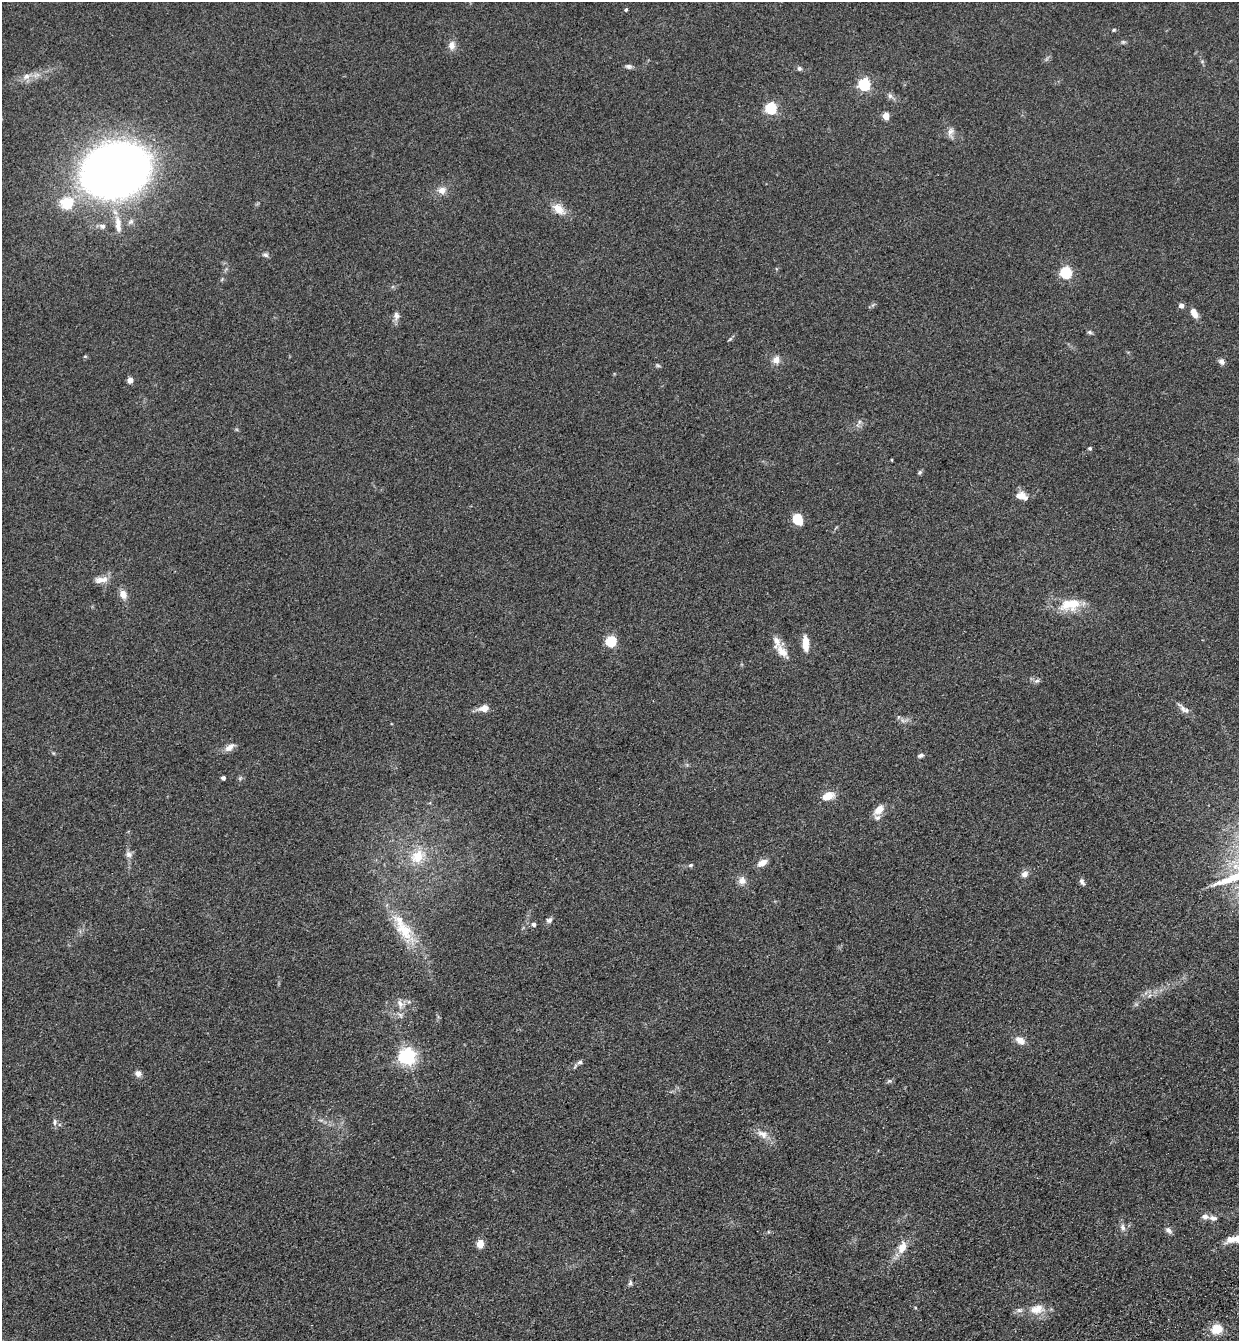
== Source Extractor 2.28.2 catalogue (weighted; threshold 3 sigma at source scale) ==
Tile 6 of 4 x 4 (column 2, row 2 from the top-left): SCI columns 1437-2673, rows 2790-4128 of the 5469 x 5580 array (HDU 1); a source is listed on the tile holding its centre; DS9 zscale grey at full resolution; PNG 1241 x 1343 px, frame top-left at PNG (2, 2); no overlay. Shown black and unused: <1% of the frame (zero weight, under 3 of 4 exposures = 6% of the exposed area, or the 3 px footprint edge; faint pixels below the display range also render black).
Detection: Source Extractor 2.28.2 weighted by HDU 2 'WHT'; one run over the whole footprint, this tile lists its part. Background 0.157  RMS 0.01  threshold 0.045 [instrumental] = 3 sigma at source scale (4.5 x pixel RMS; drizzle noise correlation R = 1.50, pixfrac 1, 0.05/0.05 arcsec/px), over >= 5 px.
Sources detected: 85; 1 too faint to see at this stretch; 1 inside a brighter object's white glare — not listed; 4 inside a brighter listed object's ellipse — not listed separately; the other 79 listed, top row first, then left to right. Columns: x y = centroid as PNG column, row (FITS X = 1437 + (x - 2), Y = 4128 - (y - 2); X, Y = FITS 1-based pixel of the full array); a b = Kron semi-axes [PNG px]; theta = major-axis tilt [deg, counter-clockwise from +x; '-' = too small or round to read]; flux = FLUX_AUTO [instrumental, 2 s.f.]
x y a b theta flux
626 10 4 4 - 1.4
1114 30 5 4 - 1.2
1123 42 6 4 -43 1.5
452 45 12 9 -90 6.6
629 66 9 6 -5 2.8
799 68 6 5 - 2.3
26 76 11 8 25 6.5
864 84 5 5 - 130
890 96 9 6 -46 3.3
771 108 6 5 - 84
886 116 4 4 - 21
950 132 15 8 86 5.6
115 170 39 30 11 1400
442 190 11 9 -3 7
66 203 23 21 16 32
559 209 17 11 -41 13
118 225 26 9 -83 14
102 226 9 7 -15 3.5
265 255 9 6 -11 2.6
1066 273 5 5 - 100
1181 305 4 4 - 6.8
1194 313 11 6 -61 9.2
396 316 12 8 -88 4.6
1090 332 7 5 -21 1.8
730 339 7 4 44 1.4
85 356 5 3 - 0.89
776 360 10 9 - 6.8
1222 362 8 6 -41 3.6
130 380 4 4 - 9.2
859 422 7 4 72 2
1090 448 5 5 - 1.7
892 460 4 3 - 0.7
920 472 7 5 44 1.7
1021 496 14 8 -14 9.8
797 519 9 7 -64 28
101 580 19 8 5 8.6
123 594 11 8 -66 7.5
1067 604 21 19 20 24
611 641 5 5 - 78
805 643 16 7 -87 14
782 651 21 11 -51 12
1037 681 8 5 20 2.6
484 708 9 6 10 11
1183 709 20 6 -54 5.3
903 721 10 4 -13 3
229 747 14 7 34 6.6
53 753 5 4 - 1.2
921 755 7 5 21 2.9
223 778 4 4 - 3
240 778 5 5 - 1.6
828 796 15 10 22 11
879 810 11 7 43 12
129 854 10 8 -24 4
417 856 23 17 48 26
762 863 10 6 26 8.1
691 865 6 5 - 1.8
1025 874 8 7 - 5.1
742 881 10 9 - 6.5
1082 882 10 5 -62 3.2
549 920 7 6 - 3.1
534 924 5 5 - 3
404 931 39 17 -52 39
400 1004 14 9 -59 7.6
1020 1040 12 8 -29 7.9
407 1056 6 6 - 370
580 1062 7 5 29 2.4
138 1073 8 7 - 4.6
889 1081 7 4 35 1.7
55 1122 9 6 -90 3.1
763 1134 16 10 -27 9.5
1205 1216 9 7 -4 4.6
1123 1227 10 7 -70 4.1
1169 1230 10 6 -44 3.5
1233 1239 22 8 13 12
480 1244 5 4 - 31
902 1247 18 10 67 13
630 1283 8 4 72 2.1
1037 1309 22 13 9 17
1217 1329 11 9 12 19
Isophote crosses this tile's border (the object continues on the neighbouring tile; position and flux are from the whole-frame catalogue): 1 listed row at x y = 1233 1239